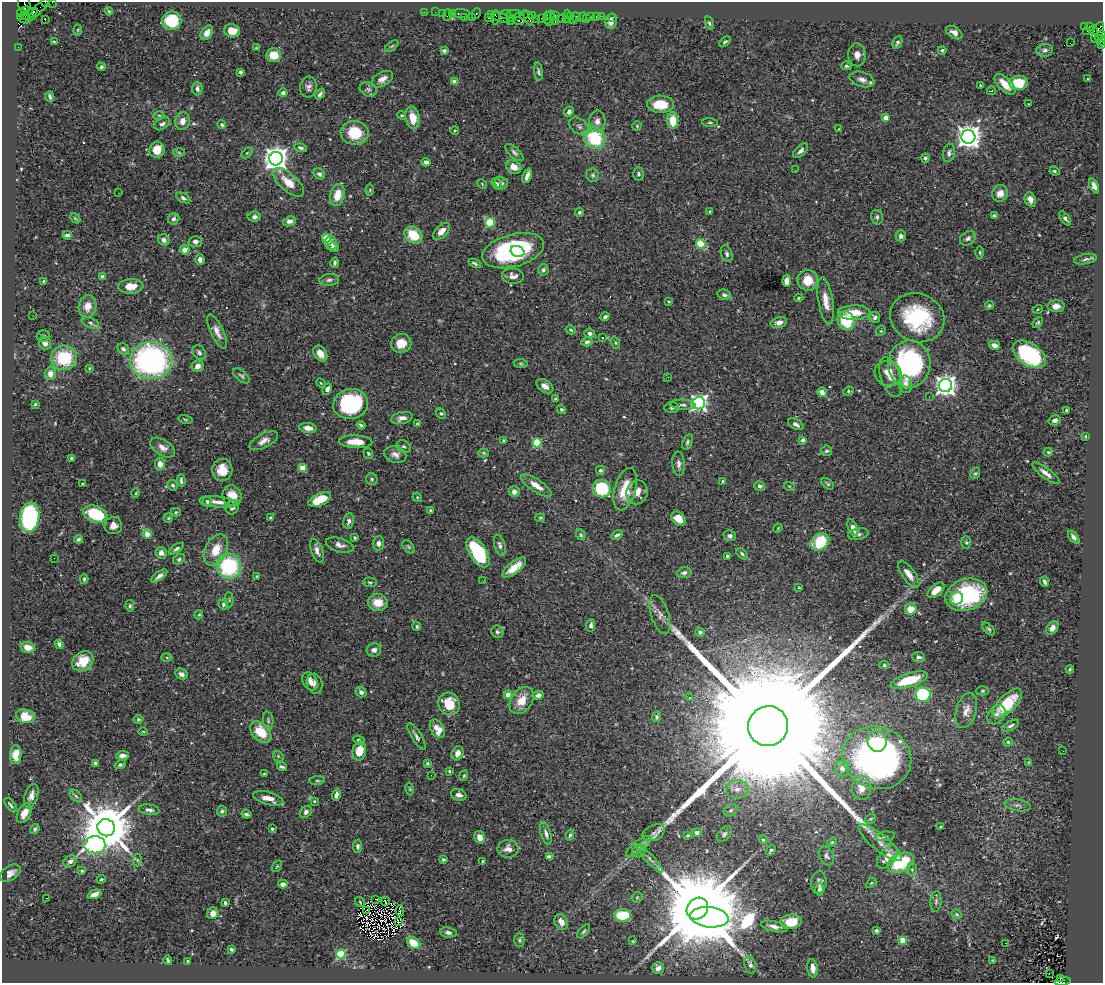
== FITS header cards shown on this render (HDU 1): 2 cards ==
NAXIS1  =                 1101
NAXIS2  =                  981

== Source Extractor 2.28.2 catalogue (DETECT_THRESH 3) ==
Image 1101 x 981 px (HDU 1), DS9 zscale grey, 1 PNG px = 1 image px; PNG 1105 x 985 px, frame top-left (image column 1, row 981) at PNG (2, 2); each listed source drawn as its Kron ellipse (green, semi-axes under 4 px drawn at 4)
Background 0.692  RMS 0.021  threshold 0.0639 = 3 sigma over >= 5 px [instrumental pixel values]
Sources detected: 536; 5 with non-positive FLUX_AUTO (blend fragments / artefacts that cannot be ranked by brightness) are neither listed nor drawn; of the other 531, the 500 brightest by FLUX_AUTO listed and drawn (31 fainter detections omitted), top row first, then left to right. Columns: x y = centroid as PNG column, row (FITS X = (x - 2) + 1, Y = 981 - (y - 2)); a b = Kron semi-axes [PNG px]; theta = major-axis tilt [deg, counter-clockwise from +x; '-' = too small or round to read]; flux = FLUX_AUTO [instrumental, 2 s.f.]
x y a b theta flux
45 2 4 2 - 27
52 2 2 2 - 7.9
24 4 11 6 -83 68
41 6 19 3 49 94
27 11 5 4 - 590
109 11 4 3 - 1.4
424 12 2 2 - 13
435 12 2 2 - 8.3
21 13 4 3 - 39
442 13 2 2 - 13
453 13 3 3 - 59
461 13 9 3 1 84
29 14 9 4 27 540
476 14 5 3 - 61
505 14 6 2 6 50
514 14 7 3 -1 150
447 15 6 2 72 57
491 15 4 3 - 31
524 15 4 3 - 28
533 15 4 3 - 56
550 15 4 3 - 32
555 15 3 2 - 36
567 16 6 3 86 28
571 16 3 2 - 24
591 16 4 3 - 81
596 16 2 2 - 6.3
601 16 2 2 - 14
495 17 7 3 88 130
501 17 10 4 -21 240
576 17 5 4 - 120
583 17 5 4 - 16
613 17 3 2 - 6.6
464 18 3 2 - 31
472 18 3 3 - 59
488 18 3 2 - 24
512 18 2 2 - 28
528 18 8 3 -68 120
541 18 2 2 - 25
547 18 6 3 -90 56
586 18 2 2 - 9.5
24 19 7 4 -18 190
519 19 6 6 - 220
537 19 2 2 - 10
562 19 4 3 - 86
45 20 3 2 - 1.6
572 20 2 2 - 140
172 21 9 9 - 53
510 21 2 2 - 23
611 21 7 6 - 8.7
549 22 3 2 - 59
555 22 3 2 - 100
709 23 7 4 -74 2.5
1085 26 4 3 - 140
1089 26 3 3 - 14
78 30 5 3 - 1.4
1094 30 5 3 - 170
232 31 8 6 -11 16
1087 31 3 2 - 7.7
954 32 9 5 -31 7.3
1098 32 11 5 65 560
207 33 8 5 56 8.2
1101 35 5 2 - 65
1100 40 6 4 -43 110
54 42 4 2 - 1.5
725 42 6 3 36 2.1
897 43 6 4 64 3.1
1070 43 2 2 - 130
1102 45 3 2 - 27
392 46 8 4 36 2
18 47 2 2 - 11
256 48 4 4 - 1.3
444 50 4 3 - 4.8
942 50 4 3 - 2.2
1045 50 8 6 8 4.3
274 55 7 7 - 24
857 55 11 8 -86 10
846 66 5 4 - 2.5
101 67 4 3 - 2.4
240 72 4 3 - 2.7
538 72 9 4 -83 3.1
382 79 11 7 30 9.2
862 79 12 7 -16 8.6
1087 79 3 2 - 1.2
454 82 4 4 - 19
1018 83 9 7 6 46
1005 84 13 6 -44 23
980 85 3 2 - 1.3
308 87 10 8 80 6.3
197 89 6 5 - 4.9
368 89 9 7 -26 4.1
991 91 4 3 - 1.2
283 93 4 4 - 3
320 94 6 4 53 3.8
50 97 5 3 - 2.8
660 104 13 8 -1 40
1028 104 3 2 - 1.8
569 112 5 4 - 4.8
159 115 5 3 - 1.4
402 115 4 3 - 1.4
413 118 11 7 -77 21
886 118 4 4 - 17
183 121 9 7 76 9.9
597 121 10 8 85 8.8
673 121 8 5 -89 29
710 123 8 3 -4 2
162 124 8 5 31 4.4
222 125 4 4 - 2.3
579 126 11 7 -34 6
637 126 5 5 - 1.8
839 129 4 4 - 1.2
455 130 4 3 - 1.3
355 133 14 12 -8 44
968 137 7 7 - 1300
594 138 11 10 - 88
301 148 6 4 -13 3.4
157 150 8 7 - 20
801 151 9 5 46 5.3
514 152 11 5 -43 4.4
179 153 6 4 -4 1.7
247 153 6 4 44 1.6
949 153 9 6 79 4.5
925 158 4 4 - 3.1
276 159 7 6 - 1400
426 162 4 4 - 4.2
514 167 8 6 -28 12
795 170 2 2 - 2
1054 171 5 3 - 1.9
319 174 6 5 - 3.5
639 174 6 5 - 2.9
593 175 7 6 - 3.3
527 176 8 3 68 7.6
288 182 19 8 -41 28
501 183 7 6 - 4.5
482 184 5 3 - 1.3
497 184 6 4 -55 3.3
1094 186 8 4 -66 6.4
370 190 6 4 89 1.5
118 193 2 2 - 24
1000 193 8 7 - 12
337 195 11 7 77 23
183 198 8 4 -30 3.9
1030 199 7 5 -66 7.6
579 212 4 4 - 3.6
710 212 3 2 - 1.2
994 215 4 3 - 2.9
254 217 7 5 7 4.2
877 217 7 6 - 3.5
75 218 6 2 -44 1.5
1065 218 8 4 -54 3.6
174 219 6 5 - 4.7
289 221 7 4 19 7
490 223 5 4 - 78
442 231 10 5 46 14
67 235 5 3 - 3.9
413 235 10 8 -42 37
901 236 5 5 - 5.3
326 238 4 4 - 44
968 238 8 6 34 5.5
164 240 6 5 - 5.6
195 242 6 5 - 5.5
331 243 7 6 - 5.3
701 244 4 4 - 60
333 247 5 5 - 5.9
185 250 5 4 - 10
513 251 31 16 15 210
518 251 7 5 -24 35
980 252 6 3 -90 1.7
727 254 8 5 -69 3.9
1085 259 11 5 12 4.2
200 260 5 4 - 5.8
335 263 5 3 - 2.6
475 263 6 3 -26 3.3
543 270 6 5 - 3.5
103 276 4 4 - 3.9
513 276 11 7 -4 9.6
329 280 10 5 5 4.1
808 280 10 10 - 24
44 281 3 3 - 2
787 281 6 4 -87 13
131 286 12 7 3 18
724 295 7 5 -14 4
799 298 5 4 - 2.5
669 301 3 3 - 1.5
826 301 24 7 -81 17
989 305 4 4 - 1.9
88 306 11 9 79 16
1056 306 8 6 2 9.2
1038 309 5 3 - 1.2
854 313 16 7 1 26
33 315 2 2 - 1.5
605 317 4 3 - 3.7
875 317 5 5 - 4.3
917 318 27 24 -22 130
846 321 9 8 - 52
779 322 8 5 15 8.8
1038 322 6 4 49 2.4
90 323 9 5 -26 3.9
571 330 5 4 - 1.9
217 331 18 6 -65 11
881 331 5 4 - 1.8
590 333 5 5 - 4
43 336 6 6 - 3.4
602 338 3 3 - 1.2
587 342 5 4 - 3.9
45 343 6 6 - 6.7
401 343 10 9 - 20
615 343 6 4 -71 2
994 345 6 4 -14 9.2
123 349 6 5 - 4.2
199 353 8 6 -55 3.5
320 353 8 6 -55 14
1029 354 18 11 -33 150
64 358 13 12 - 71
151 360 21 18 -4 370
521 364 7 4 -6 2.1
909 364 23 21 86 230
198 366 6 5 - 9.3
89 368 4 2 - 1.4
888 373 14 12 -26 20
50 374 6 5 - 11
241 376 10 5 -39 3.2
668 377 2 2 - 3.7
890 377 21 9 -72 17
321 383 5 3 - 1.3
905 384 9 6 -79 7.8
945 385 6 6 - 860
545 386 9 6 -34 9.1
327 389 6 4 61 5.3
848 391 5 4 - 1.9
822 392 5 4 - 9.1
929 397 2 2 - 1.6
555 399 4 3 - 1.7
699 403 6 6 - 490
35 404 3 3 - 1.7
351 404 17 15 14 140
683 405 12 5 -4 5
672 408 7 5 6 3.3
561 409 5 4 - 2.1
1066 410 3 3 - 3
441 413 6 4 -46 2.1
402 418 10 6 12 7.6
185 420 7 3 -10 1.9
1055 420 6 5 - 3.9
417 423 3 2 - 1.5
796 424 8 5 -28 5.2
361 425 4 3 - 2.6
308 428 9 5 -7 11
1086 436 4 2 - 1.2
803 440 4 3 - 4.3
264 441 15 7 28 9.4
504 441 3 3 - 2.2
356 442 16 6 -3 23
687 442 8 4 71 3
537 443 4 4 - 70
404 446 7 5 -32 2.7
163 448 14 8 -32 9.9
827 451 5 5 - 3.2
1048 452 4 4 - 1.8
368 453 6 4 -73 2.3
484 453 5 4 - 1.7
395 455 11 8 -13 7.6
71 458 3 3 - 2.1
160 464 6 5 - 8.9
679 464 12 6 -86 5.5
303 468 4 4 - 27
222 470 11 10 - 21
600 470 4 4 - 2.1
975 473 6 4 66 2.2
1046 473 17 5 -37 8.5
372 479 6 5 - 2.6
181 481 6 3 -85 3
723 482 4 3 - 7.6
82 484 3 2 - 1.2
828 484 7 4 -39 2.3
173 485 5 5 - 3
536 485 18 6 -33 16
760 486 5 4 - 3.6
789 486 5 3 - 1.3
602 488 9 8 - 68
625 489 22 10 74 39
514 492 5 5 - 6.7
637 492 12 10 78 17
136 493 5 3 - 1.3
232 496 10 9 - 23
417 497 5 4 - 1.4
320 500 12 6 24 35
207 502 5 4 - 3.5
218 502 19 5 -6 10
232 507 7 6 - 7.3
430 510 4 3 - 1.3
176 512 5 4 - 2
95 514 12 8 -20 89
30 517 15 10 83 190
168 518 5 4 - 1.8
271 518 3 3 - 2.2
540 518 5 4 - 1.8
678 519 8 6 -45 21
349 521 8 5 78 4.6
113 526 9 8 - 9.5
778 528 5 3 - 1.3
853 528 9 4 -65 9.7
147 534 5 4 - 23
858 534 10 5 11 6.5
581 535 5 5 - 2.4
617 535 6 4 31 4.1
730 536 6 5 - 4.3
1073 537 7 4 -52 6.5
355 538 4 4 - 2.2
78 539 4 4 - 2.9
820 542 10 7 35 61
966 542 6 5 - 2.2
378 543 7 5 87 4.6
340 545 14 6 -17 7.7
500 545 11 5 -73 5
409 547 7 4 -49 2.6
176 549 8 4 32 3.5
216 550 17 10 62 29
317 551 12 6 -70 6.8
478 552 17 8 -58 120
161 553 6 5 - 5.9
742 554 7 4 -45 3.2
727 556 3 3 - 5.9
54 558 2 2 - 1.5
179 559 6 5 - 3.1
229 566 12 12 - 130
514 568 14 6 38 21
684 573 7 5 17 3.8
909 574 16 6 -54 13
159 576 9 4 35 6.3
257 576 3 2 - 1.3
84 579 5 3 - 2
483 581 3 2 - 3.2
370 582 7 5 -4 2.7
1044 582 5 3 - 3.1
799 587 3 3 - 1.2
936 590 10 5 42 17
966 595 21 15 18 150
957 598 6 6 - 12
229 600 7 3 -86 1.6
378 602 10 8 -5 21
223 605 5 5 - 3.3
130 606 5 4 - 2.4
911 609 6 5 - 21
660 614 20 8 -73 11
199 615 4 3 - 1.7
591 625 6 4 85 4.3
417 626 4 4 - 2.2
1052 628 7 5 54 6.8
989 629 7 4 -46 2.5
497 632 6 5 - 3
700 632 5 4 - 2.9
59 644 5 3 - 3.9
28 647 7 5 -17 12
374 650 7 6 - 5.9
167 657 5 3 - 1.5
918 657 6 5 - 3.6
83 661 11 9 38 26
884 665 5 4 - 1.9
1070 669 4 3 - 2.1
181 674 6 5 - 6.6
909 680 19 7 18 47
310 681 9 7 -61 7.2
315 684 10 8 -76 7.4
983 691 6 4 1 2.2
361 692 6 5 - 5.7
923 694 8 7 - 130
508 695 4 4 - 17
538 695 5 4 - 6
689 698 3 3 - 1.2
522 701 15 10 55 20
1007 703 19 8 44 49
449 704 11 10 - 34
966 710 18 10 75 12
996 715 10 8 52 6.7
25 716 9 6 -17 27
656 717 5 4 - 2.6
138 719 5 4 - 2
268 720 8 5 -81 3.1
768 726 20 20 - 160000
1011 726 9 4 27 4
437 729 10 6 -59 22
143 731 5 3 - 1.3
261 732 12 8 -46 42
416 736 15 5 -58 4.9
359 740 6 4 -28 2.7
877 741 10 9 - 35
1008 742 4 4 - 2
359 751 9 6 78 23
1063 751 2 2 - 3.2
458 753 7 5 67 9.8
16 755 9 5 88 20
122 755 6 4 5 6.6
278 756 6 4 -47 2
877 758 35 31 -21 540
1029 762 4 4 - 1.3
95 763 4 4 - 3.1
427 763 4 3 - 1.8
120 765 6 4 18 2.5
282 767 5 3 - 2.7
842 768 8 7 - 6
449 771 3 3 - 1.5
264 774 3 3 - 1.3
431 775 2 2 - 2.5
464 776 5 4 - 1.8
317 781 8 3 4 1.9
861 788 12 9 -88 16
409 789 6 3 -80 1.5
737 789 11 9 6 11
336 795 6 3 77 5.6
459 795 8 5 -17 6.4
31 796 12 6 72 8.6
76 796 7 4 -46 3.3
268 798 15 6 -15 14
314 801 3 3 - 1.4
11 805 8 3 -53 2.5
1018 805 13 5 -10 5.6
149 810 10 5 -8 5.9
731 810 7 6 - 3
222 811 5 5 - 2.7
306 812 7 5 48 4.3
24 813 11 6 62 13
246 814 5 3 - 3.3
870 819 6 4 32 1.9
941 827 4 2 - 1.6
106 828 9 8 - 10000
35 829 5 4 - 2.8
272 829 3 3 - 3
653 833 12 7 26 6
697 833 5 4 - 4.3
546 834 11 5 -73 4.8
724 834 9 6 47 3.8
570 835 5 3 - 2.6
688 835 4 3 - 2.1
885 836 9 4 8 3.5
480 837 6 5 - 12
763 840 4 4 - 2.8
832 842 5 4 - 1.7
880 843 27 8 -39 15
95 845 11 8 0 260
358 846 6 4 85 4.5
639 846 15 5 37 7.2
508 849 10 8 0 11
771 850 6 3 49 2.6
639 851 7 5 43 3.9
826 856 10 7 -65 4.8
549 857 4 3 - 16
887 857 13 7 53 20
443 859 3 3 - 2
650 859 17 4 -46 6.2
137 860 6 4 -88 2.4
70 861 7 5 34 5.8
483 861 3 2 - 1.7
901 862 14 9 24 91
277 866 6 3 54 1.5
912 870 6 5 - 3.2
82 871 4 3 - 1.8
10 873 11 7 34 8.3
101 879 5 3 - 1.5
819 882 11 8 85 6.3
871 883 6 3 44 1.6
283 884 5 4 - 6.7
819 889 6 4 88 4.5
94 894 7 4 22 9.2
637 897 5 5 - 2.1
47 898 3 2 - 27
376 899 3 2 - 1.7
385 901 5 3 - 2.9
936 901 10 5 85 3.6
360 902 6 4 -47 2.1
225 903 4 3 - 3.2
697 908 12 10 46 34000
367 911 3 2 - 1.7
400 911 5 2 - 2
213 913 6 5 - 9.8
957 914 5 4 - 2.1
623 915 8 6 4 60
709 917 19 10 -6 6800
399 922 3 2 - 1.8
561 922 8 6 -65 12
791 922 10 7 6 34
774 927 13 5 -12 8.4
584 931 8 4 51 2.5
876 931 4 3 - 2.2
448 932 8 5 -8 4.5
519 940 7 5 -89 2.7
902 940 4 4 - 32
633 941 4 3 - 1.4
414 943 7 5 -37 26
1006 943 3 2 - 17
231 949 3 3 - 5.2
341 954 4 4 - 86
168 960 5 3 - 2.1
993 960 3 3 - 1.4
187 961 3 2 - 1.2
750 965 9 5 -72 5.8
658 968 6 6 - 8.3
813 968 9 5 -82 12
1049 973 3 2 - 2.5
1060 979 3 3 - 64
1063 981 8 3 6 280
At the frame edge (FLAGS 8, measured only in part): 7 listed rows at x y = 45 2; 52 2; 24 4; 1101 35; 1100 40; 1102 45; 1063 981
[31 fainter detections neither listed nor drawn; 5 non-positive-flux detections neither listed nor drawn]